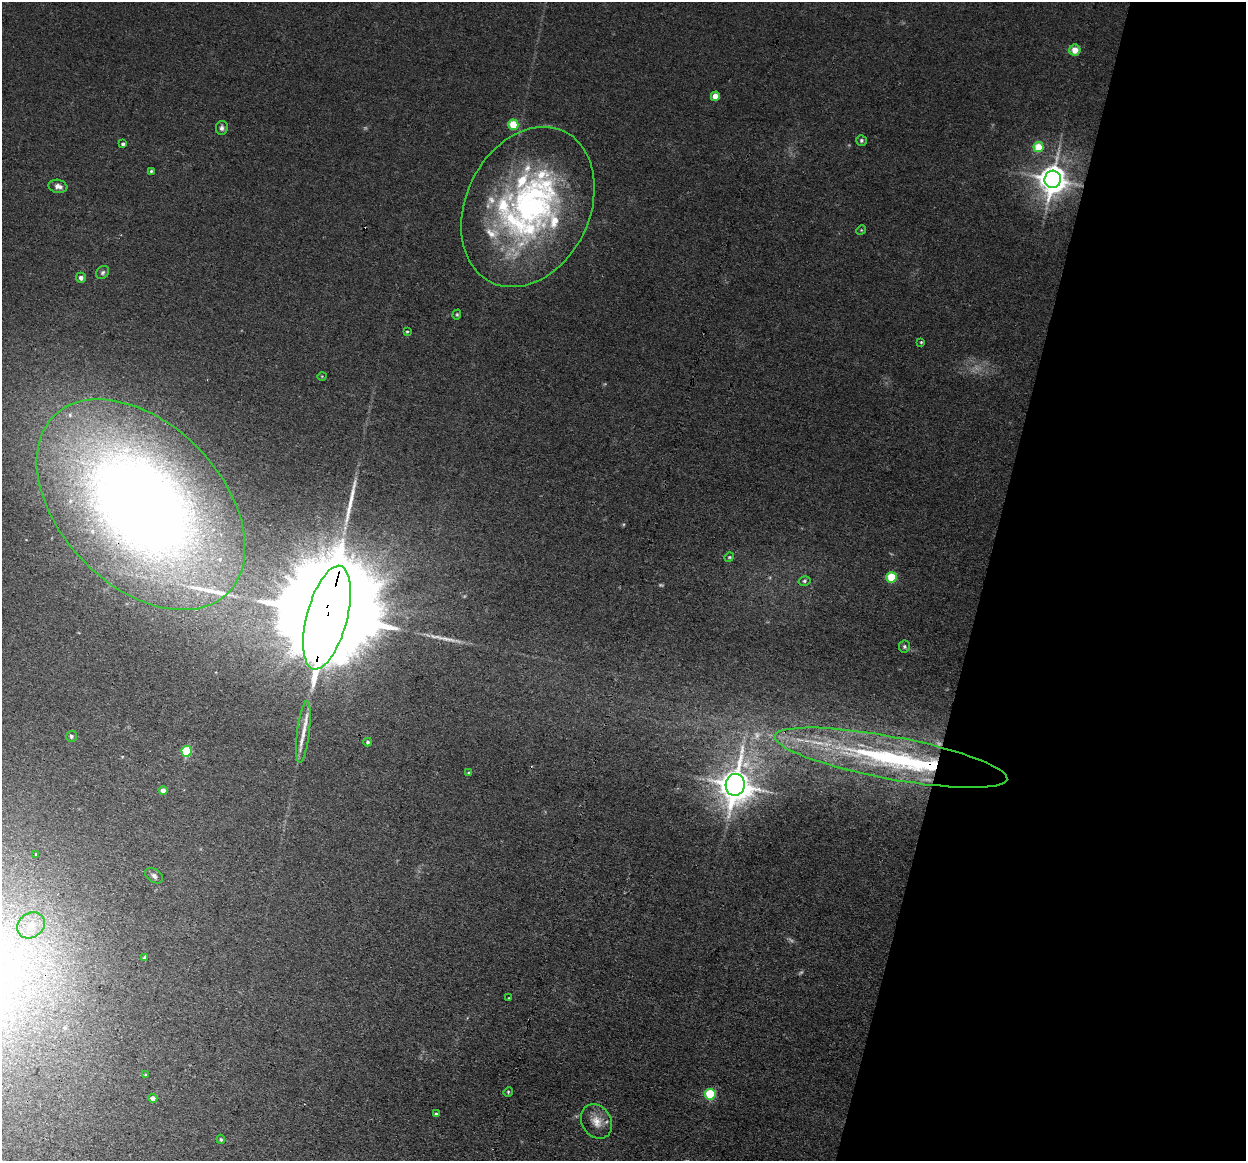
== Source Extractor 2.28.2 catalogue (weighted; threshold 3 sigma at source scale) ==
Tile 8 of 4 x 4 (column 4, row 2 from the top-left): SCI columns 3732-4975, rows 2561-3719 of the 4975 x 5000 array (HDU 1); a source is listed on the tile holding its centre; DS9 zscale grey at full resolution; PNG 1248 x 1163 px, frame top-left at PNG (2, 2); each listed source drawn as its Kron ellipse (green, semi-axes under 4 px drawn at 4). Shown black and unused: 21% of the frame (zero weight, under 3 of 4 exposures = <1% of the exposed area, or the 3 px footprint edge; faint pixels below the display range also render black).
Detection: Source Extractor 2.28.2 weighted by HDU 2 'WHT'; one run over the whole footprint, this tile lists its part. Background 0.046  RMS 0.0054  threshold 0.0245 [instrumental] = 3 sigma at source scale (4.5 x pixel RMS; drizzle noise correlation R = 1.50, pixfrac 1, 0.05/0.05 arcsec/px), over >= 5 px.
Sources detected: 68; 7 too faint to see at this stretch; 1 inside a brighter object's white glare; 3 long thin detections or spike segments (spike, bleed or trail) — neither listed nor drawn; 13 inside a brighter listed object's ellipse — not listed separately; the other 44 listed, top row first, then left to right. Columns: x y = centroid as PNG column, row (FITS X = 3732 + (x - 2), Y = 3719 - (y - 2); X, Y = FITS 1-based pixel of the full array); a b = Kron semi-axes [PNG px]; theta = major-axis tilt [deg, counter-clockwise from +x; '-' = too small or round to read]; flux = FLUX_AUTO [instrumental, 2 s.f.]
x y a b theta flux
1075 50 5 5 - 5.8
715 96 5 4 - 8.4
513 125 5 5 - 21
222 128 7 6 - 1.8
861 140 5 5 - 1
123 144 4 3 - 1.4
1039 147 5 5 - 15
151 171 4 3 - 0.8
1053 179 9 8 - 840
58 186 9 6 -11 2.7
528 207 84 62 64 160
861 230 5 4 - 0.56
103 272 7 5 46 1.3
81 278 5 5 - 2.4
457 315 5 4 - 0.7
407 332 4 4 - 0.62
921 342 4 4 - 0.56
322 376 5 3 - 0.39
141 505 124 81 -46 670
729 557 5 4 - 0.67
892 577 5 5 - 25
804 581 6 4 15 0.99
327 618 53 20 75 32000
904 647 6 5 - 0.98
303 732 31 6 83 6.8
71 736 5 5 - 1.2
368 742 4 4 - 1
187 751 5 5 - 33
891 758 118 21 -11 160
469 773 4 3 - 0.93
735 785 11 9 85 1200
163 791 4 4 - 3.9
36 854 3 3 - 1.6
154 876 10 6 -34 1.9
31 925 15 12 36 8.2
144 958 4 4 - 0.64
509 998 4 3 - 0.37
146 1075 4 3 - 0.64
508 1092 5 4 - 0.66
710 1094 5 5 - 36
153 1098 4 4 - 3.6
436 1114 4 4 - 1.2
597 1121 18 14 -59 7.1
221 1139 4 3 - 0.65
Overlapping masked pixels (flux is a lower limit): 4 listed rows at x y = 1053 179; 141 505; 327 618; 891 758